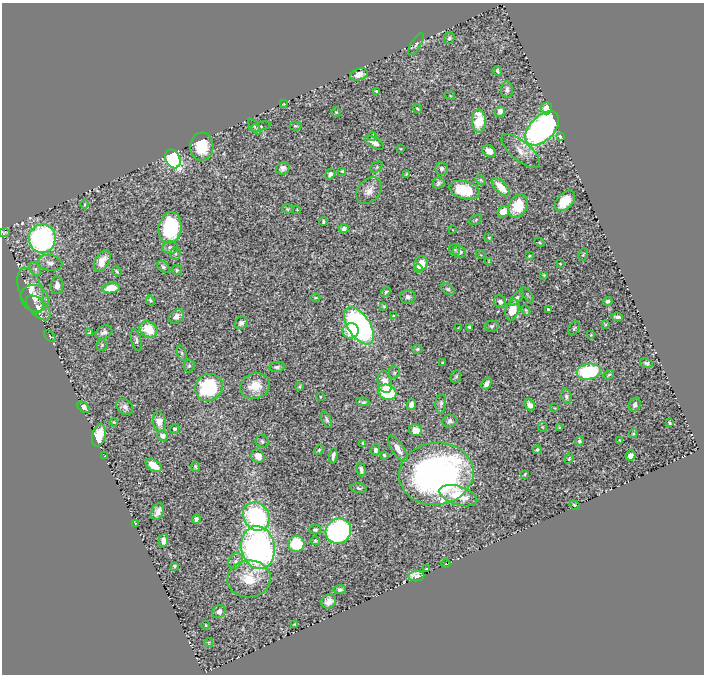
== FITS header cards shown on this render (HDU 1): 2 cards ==
NAXIS1  =                  702
NAXIS2  =                  672

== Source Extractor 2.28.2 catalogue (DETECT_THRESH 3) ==
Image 702 x 672 px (HDU 1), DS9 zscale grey, 1 PNG px = 1 image px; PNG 706 x 676 px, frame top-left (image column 1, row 672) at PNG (2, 3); each listed source drawn as its Kron ellipse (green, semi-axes under 4 px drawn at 4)
Background 0.398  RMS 0.011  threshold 0.0337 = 3 sigma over >= 5 px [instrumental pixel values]
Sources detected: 187; all 187 listed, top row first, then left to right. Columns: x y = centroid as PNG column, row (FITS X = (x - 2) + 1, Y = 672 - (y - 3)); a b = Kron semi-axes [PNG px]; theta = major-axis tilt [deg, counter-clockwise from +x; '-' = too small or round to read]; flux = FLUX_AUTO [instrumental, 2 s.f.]
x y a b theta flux
449 38 6 5 - 2.1
416 44 12 5 58 2.3
497 71 4 3 - 1.4
359 74 9 6 16 5.7
507 90 8 6 -89 2.8
377 91 4 3 - 1.4
450 96 5 4 - 0.77
283 104 3 2 - 0.49
547 108 6 5 - 11
417 109 5 3 - 0.93
500 111 5 5 - 5
336 112 5 5 - 0.86
479 121 11 7 -88 25
254 126 9 4 -55 1.5
295 126 6 4 -3 0.98
260 127 11 4 15 1.4
542 128 20 12 45 260
372 136 4 3 - 0.98
560 136 3 3 - 1.1
375 143 10 5 -29 4.5
202 146 14 11 84 25
401 149 3 2 - 0.58
489 151 7 5 -35 7
521 151 23 9 -40 8.4
173 159 10 7 -63 120
377 167 6 5 - 1.2
283 168 7 6 - 3.1
442 169 6 6 - 2.9
342 171 4 4 - 0.66
330 174 6 5 - 2.8
406 174 4 3 - 0.95
481 180 5 4 - 1.1
439 183 6 5 - 2.5
501 187 11 5 -46 14
465 190 15 9 -15 27
369 191 15 10 50 7.4
565 201 12 7 45 21
85 204 5 3 - 0.82
518 206 12 9 59 22
287 209 5 4 - 1
297 210 4 4 - 0.67
503 212 6 5 - 10
476 220 7 4 30 1.4
323 221 4 3 - 1.2
170 228 16 11 82 65
344 229 5 4 - 3
453 230 3 2 - 0.39
4 233 5 2 - 1.1
489 238 4 3 - 0.8
42 239 14 13 - 160
539 242 5 3 - 0.64
170 247 7 6 - 2.1
455 250 5 5 - 1
459 252 7 6 - 4.5
176 254 6 5 - 1.3
583 254 6 4 68 0.79
481 255 5 3 - 0.57
529 256 4 2 - 0.92
102 261 11 7 60 9.2
489 261 4 3 - 0.85
50 263 12 8 -11 4.3
421 263 7 6 - 14
560 264 3 2 - 0.59
163 267 7 5 -39 1.8
35 269 7 5 -61 1.9
419 269 4 4 - 5.5
177 270 5 5 - 1.2
117 271 5 4 - 1.4
544 275 3 3 - 0.76
57 285 9 6 -89 5
111 288 8 5 9 15
448 289 7 5 -34 1.8
31 290 24 11 -71 13
386 292 5 3 - 1.3
528 295 9 3 -53 1
408 297 7 7 - 2.7
34 298 14 12 -33 7.5
315 298 5 2 - 0.69
517 298 9 4 47 2.4
150 300 5 4 - 1.3
608 301 4 3 - 2.2
500 302 6 6 - 3.1
384 306 3 3 - 0.94
38 308 15 8 -46 9.4
512 310 11 6 72 15
549 310 4 3 - 1.3
526 311 5 3 - 1.2
177 316 8 6 37 4
393 316 3 3 - 0.82
617 317 6 3 -7 1.9
241 323 7 5 39 2.9
605 325 4 3 - 0.77
359 326 21 11 -56 240
492 326 7 5 13 1.8
469 327 4 3 - 1.3
458 328 3 2 - 0.45
574 328 8 5 55 1.1
148 329 9 7 -33 23
351 331 8 7 - 19
89 332 4 2 - 0.71
104 332 9 6 27 3.2
591 335 4 4 - 0.77
50 336 7 2 -46 0.71
136 340 11 5 -76 2
102 345 5 5 - 1.3
417 349 5 4 - 1.1
182 353 8 4 -69 1.3
442 363 3 2 - 0.78
647 363 7 4 -18 1.6
189 366 6 5 - 1.6
277 367 8 5 11 2.1
589 372 12 8 9 63
394 373 6 5 - 1.3
609 375 5 3 - 1.2
456 377 6 5 - 1.3
385 382 11 7 -77 8.6
486 384 7 4 59 3.8
255 386 15 12 19 16
299 386 4 3 - 1
209 387 14 13 - 63
387 392 9 7 -22 49
320 397 3 2 - 0.65
566 397 7 5 -79 1.7
363 402 6 3 -8 1.4
441 404 10 5 84 2.2
411 405 5 4 - 4.2
530 405 6 4 -50 3.9
635 405 7 5 71 3.3
84 407 7 4 -37 4.2
125 407 9 7 -38 3.7
555 408 4 2 - 0.51
326 420 9 4 -68 2
450 421 7 6 - 3
114 422 4 3 - 0.71
159 422 10 6 -83 9.1
669 423 3 3 - 1
542 427 5 4 - 0.75
560 427 3 3 - 0.75
175 429 5 4 - 1.9
416 430 6 6 - 8.7
633 434 4 4 - 1.1
99 435 11 6 78 18
162 436 5 5 - 3.9
619 440 3 2 - 0.47
262 441 6 6 - 1.9
579 441 5 4 - 1.7
363 443 4 2 - 0.99
398 449 15 6 -56 7.4
319 450 5 4 - 1.1
375 450 5 4 - 3.3
537 450 4 3 - 1.2
384 455 4 3 - 1
630 455 5 4 - 3.4
105 456 2 2 - 0.38
258 456 7 6 - 6.5
333 456 7 3 83 2.8
569 459 5 3 - 0.96
154 465 9 5 -34 13
195 467 5 4 - 1.2
361 470 7 4 -76 2.9
436 474 37 31 6 300
525 474 3 2 - 0.77
359 488 8 4 -4 1.8
458 496 19 9 -18 18
575 505 5 3 - 1.2
158 511 9 6 67 4.4
256 517 15 12 -52 110
196 519 5 4 - 2.5
135 523 4 2 - 0.54
315 530 5 5 - 2
338 531 13 12 - 240
163 540 6 5 - 4.7
315 541 5 4 - 1
296 544 8 8 - 40
258 548 21 16 -80 300
236 561 8 6 49 3.2
446 564 4 3 - 0.46
175 566 3 3 - 1.5
427 569 4 3 - 1
416 576 8 5 6 12
249 579 22 18 6 22
340 589 6 4 8 2.4
329 601 8 6 40 5.2
219 612 7 6 - 3.6
294 624 3 2 - 0.76
206 625 4 3 - 0.63
209 643 4 4 - 0.8
At the frame edge (FLAGS 8, measured only in part): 1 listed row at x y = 4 233